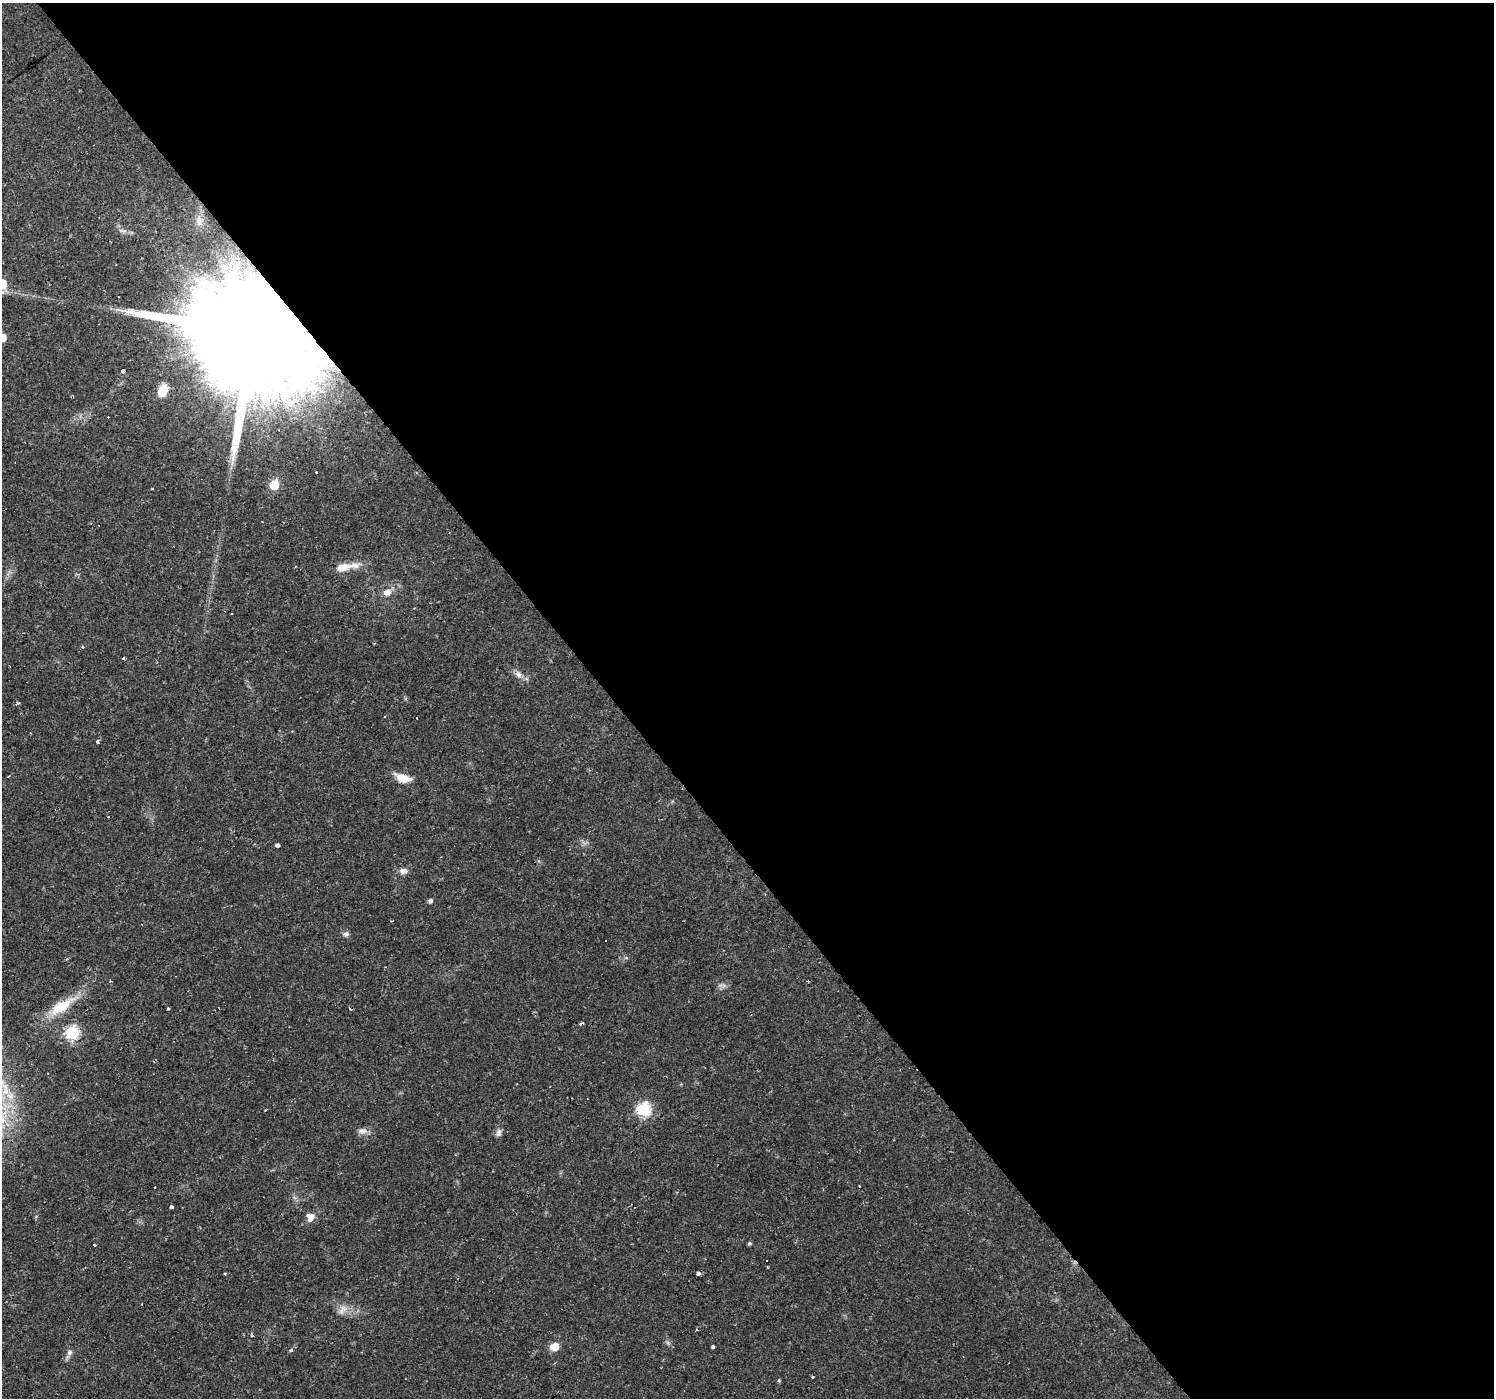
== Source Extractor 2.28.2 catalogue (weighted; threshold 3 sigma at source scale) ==
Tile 8 of 4 x 4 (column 4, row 2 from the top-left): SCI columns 4478-5969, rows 2925-4320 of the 5970 x 5910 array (HDU 1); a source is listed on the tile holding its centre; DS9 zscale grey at full resolution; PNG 1496 x 1400 px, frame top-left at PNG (2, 3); no overlay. Shown black and unused: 59% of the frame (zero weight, under 2 of 3 exposures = <1% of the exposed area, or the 3 px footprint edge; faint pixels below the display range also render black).
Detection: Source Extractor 2.28.2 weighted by HDU 2 'WHT'; one run over the whole footprint, this tile lists its part. Background 0.0195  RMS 0.0024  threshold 0.0108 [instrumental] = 3 sigma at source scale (4.5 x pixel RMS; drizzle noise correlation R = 1.50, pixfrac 1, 0.0396/0.0396 arcsec/px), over >= 5 px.
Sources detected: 62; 17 cosmic-ray / hot-pixel residue — not listed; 1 inside a brighter listed object's ellipse — not listed separately; the other 44 listed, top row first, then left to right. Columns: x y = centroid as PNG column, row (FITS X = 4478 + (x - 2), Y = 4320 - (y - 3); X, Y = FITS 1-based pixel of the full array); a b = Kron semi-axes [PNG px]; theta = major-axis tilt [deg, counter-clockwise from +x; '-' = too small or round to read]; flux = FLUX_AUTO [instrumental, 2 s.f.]
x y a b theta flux
199 220 13 8 86 1.5
124 231 11 6 -13 0.97
2 284 6 6 - 6.7
255 332 52 21 35 17000
2 338 6 6 - 2.7
123 371 4 4 - 1.2
162 391 11 8 64 4.9
274 485 6 6 - 12
262 522 3 3 - 0.43
343 567 20 10 13 3.1
387 592 11 10 - 1.9
83 647 3 3 - 0.56
123 658 3 3 - 0.33
518 674 10 7 -42 1.2
98 741 4 3 - 0.59
8 777 3 2 - 0.26
403 778 17 8 -16 4.1
108 817 3 2 - 0.25
277 846 4 3 - 1.8
403 871 11 8 0 1.2
430 901 6 5 - 0.6
346 934 8 7 - 0.74
605 940 2 2 - 0.21
723 986 7 4 71 0.55
62 1006 40 13 32 7.8
168 1009 3 3 - 0.42
350 1009 4 3 - 0.58
72 1033 7 6 - 34
643 1110 7 6 - 38
363 1131 15 7 -5 1.3
499 1133 11 7 74 0.98
171 1207 3 3 - 1.2
310 1217 13 10 79 1.6
749 1243 4 4 - 0.41
95 1245 4 3 - 0.22
225 1273 3 3 - 0.55
698 1273 4 3 - 1.8
342 1310 15 9 62 1.8
252 1336 4 3 - 0.27
554 1347 10 8 29 2.5
713 1347 3 3 - 0.69
291 1350 5 4 - 0.47
69 1352 8 7 - 0.85
812 1376 3 3 - 1.5
Overlapping masked pixels (flux is a lower limit): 1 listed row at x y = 255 332
Isophote crosses this tile's border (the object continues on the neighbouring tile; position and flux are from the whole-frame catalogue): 2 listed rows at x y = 2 284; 2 338